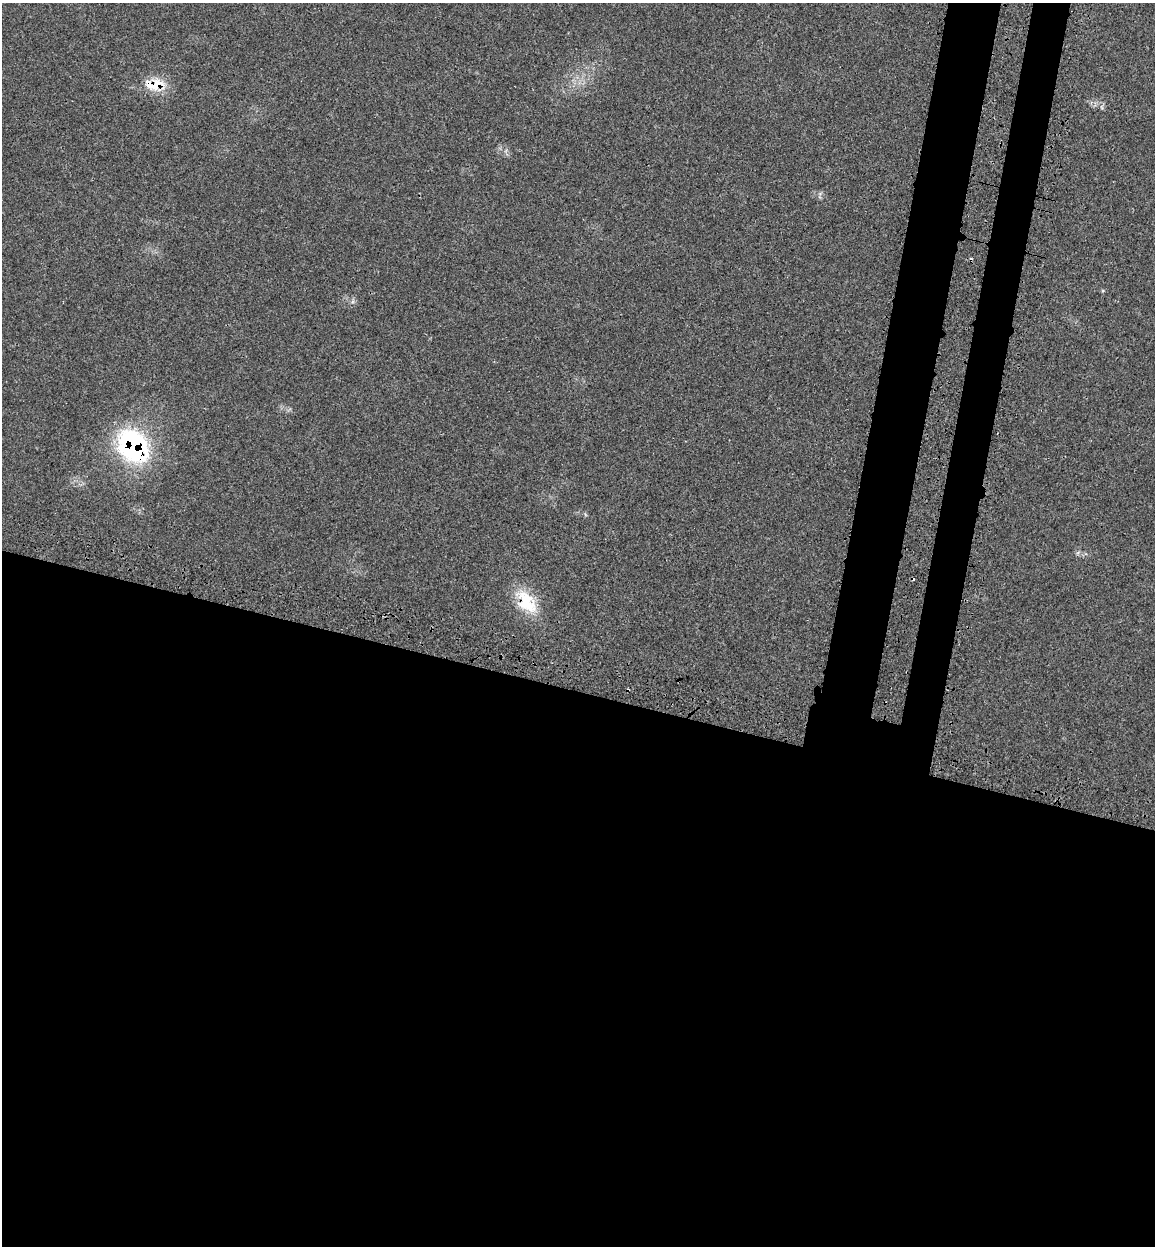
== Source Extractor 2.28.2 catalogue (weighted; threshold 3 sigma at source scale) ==
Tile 14 of 4 x 4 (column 2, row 4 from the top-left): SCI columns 1352-2504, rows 92-1335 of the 5140 x 5154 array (HDU 1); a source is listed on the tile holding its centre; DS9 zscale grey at full resolution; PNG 1157 x 1248 px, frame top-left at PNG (2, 3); no overlay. Shown black and unused: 50% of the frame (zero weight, under 3 of 4 exposures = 8% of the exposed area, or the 3 px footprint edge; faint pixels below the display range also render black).
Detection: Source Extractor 2.28.2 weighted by HDU 2 'WHT'; one run over the whole footprint, this tile lists its part. Background 0.0232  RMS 0.0034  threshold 0.0153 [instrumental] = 3 sigma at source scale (4.5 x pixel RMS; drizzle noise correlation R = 1.50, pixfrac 1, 0.05/0.05 arcsec/px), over >= 5 px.
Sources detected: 6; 3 cosmic-ray / hot-pixel residue — not listed; the other 3 listed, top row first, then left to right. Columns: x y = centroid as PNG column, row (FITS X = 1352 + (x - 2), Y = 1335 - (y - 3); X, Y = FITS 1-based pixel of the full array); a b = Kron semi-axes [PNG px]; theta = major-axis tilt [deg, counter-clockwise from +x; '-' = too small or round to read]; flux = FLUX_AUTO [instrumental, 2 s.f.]
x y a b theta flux
154 84 29 16 2 7.8
133 446 42 32 -53 44
526 602 34 21 -55 13
Overlapping masked pixels (flux is a lower limit): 3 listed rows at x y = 154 84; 133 446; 526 602